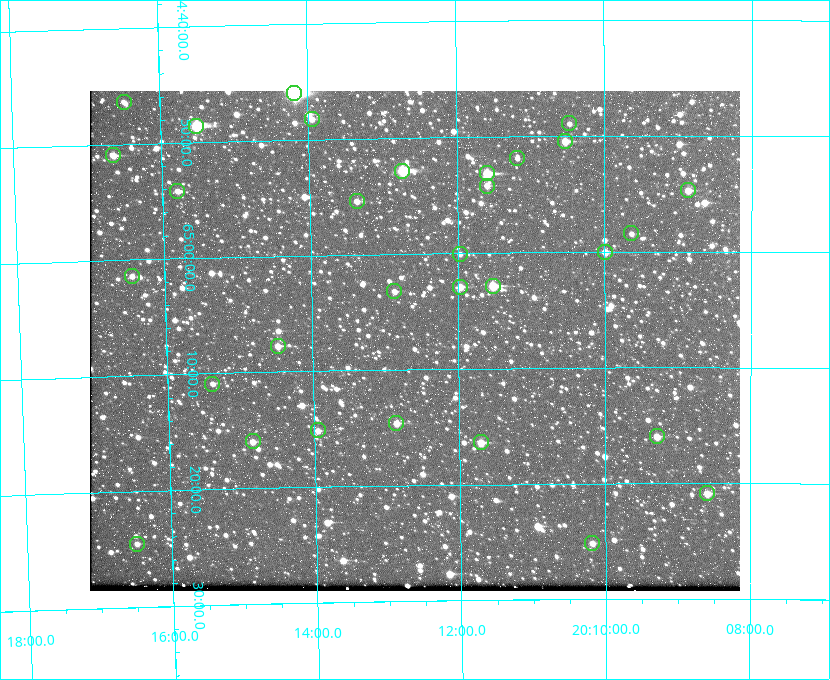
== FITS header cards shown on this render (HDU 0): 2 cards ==
NAXIS1  =                  650 / Width of table row in bytes
NAXIS2  =                  500 / Number of rows in table

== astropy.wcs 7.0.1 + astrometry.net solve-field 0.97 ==
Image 650 x 500 px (HDU 0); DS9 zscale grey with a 90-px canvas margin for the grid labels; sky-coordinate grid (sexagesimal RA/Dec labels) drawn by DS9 from the SOLVED WCS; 31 Tycho-2 reference stars matched to detected sources circled (green)
Header WCS: none
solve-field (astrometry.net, Tycho-2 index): SOLVED blind (the file carries no WCS)
Solved WCS: RA---TAN-SIP/DEC--TAN-SIP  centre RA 20:12:36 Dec +65:08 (303.15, +65.13 deg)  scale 5.18 arcsec/px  FOV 56.1' x 43.2'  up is -179 deg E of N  parity flipped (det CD > 0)
(file carries no celestial WCS; the grid is the blind solution)
Tycho-2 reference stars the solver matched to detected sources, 31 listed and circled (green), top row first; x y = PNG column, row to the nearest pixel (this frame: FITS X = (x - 90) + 1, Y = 500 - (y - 91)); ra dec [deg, ICRS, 3 dp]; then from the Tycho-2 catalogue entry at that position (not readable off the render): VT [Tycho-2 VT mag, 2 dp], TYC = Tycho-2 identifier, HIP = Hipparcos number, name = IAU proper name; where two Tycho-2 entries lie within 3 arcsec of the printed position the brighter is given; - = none
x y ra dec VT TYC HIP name
294 93 303.544 +64.765 7.36 4240-620-1 99731 -
124 102 304.122 +64.773 12.06 4240-1113-1 - -
312 119 303.488 +64.804 11.29 4240-68-1 - -
569 123 302.617 +64.815 11.97 4240-238-1 - -
196 126 303.878 +64.810 8.93 4240-794-1 - -
565 141 302.633 +64.841 10.69 4240-985-1 - -
113 155 304.164 +64.849 10.65 4240-315-1 - -
517 158 302.794 +64.865 12.51 4240-904-1 - -
402 171 303.184 +64.880 9.02 4240-488-1 - -
487 173 302.897 +64.886 9.40 4240-717-1 - -
487 186 302.899 +64.904 11.91 4240-435-1 - -
688 190 302.216 +64.912 11.03 4240-1279-1 - -
177 191 303.948 +64.903 11.68 4240-549-1 - -
357 201 303.341 +64.923 11.58 4240-148-1 - -
631 233 302.408 +64.974 11.97 4240-686-1 - -
605 252 302.498 +65.000 11.22 4240-149-1 - -
460 254 302.992 +65.001 11.85 4240-479-1 - -
132 276 304.112 +65.024 12.29 4240-364-1 - -
493 286 302.882 +65.048 10.25 4240-98-1 - -
460 287 302.992 +65.048 11.44 4240-88-1 - -
394 291 303.217 +65.054 11.98 4240-166-1 - -
278 346 303.620 +65.129 11.18 4240-34-1 - -
212 384 303.846 +65.181 11.99 4240-1077-1 - -
396 423 303.217 +65.244 11.17 4240-236-1 - -
318 430 303.488 +65.252 12.13 4240-1343-1 - -
657 436 302.323 +65.266 11.19 4240-188-1 - -
253 441 303.713 +65.266 11.45 4240-564-1 - -
481 442 302.928 +65.273 10.74 4240-760-1 - -
707 493 302.149 +65.348 11.48 4240-952-1 - -
592 543 302.546 +65.419 11.91 4240-28-1 - -
137 544 304.121 +65.408 11.90 4240-305-1 - -